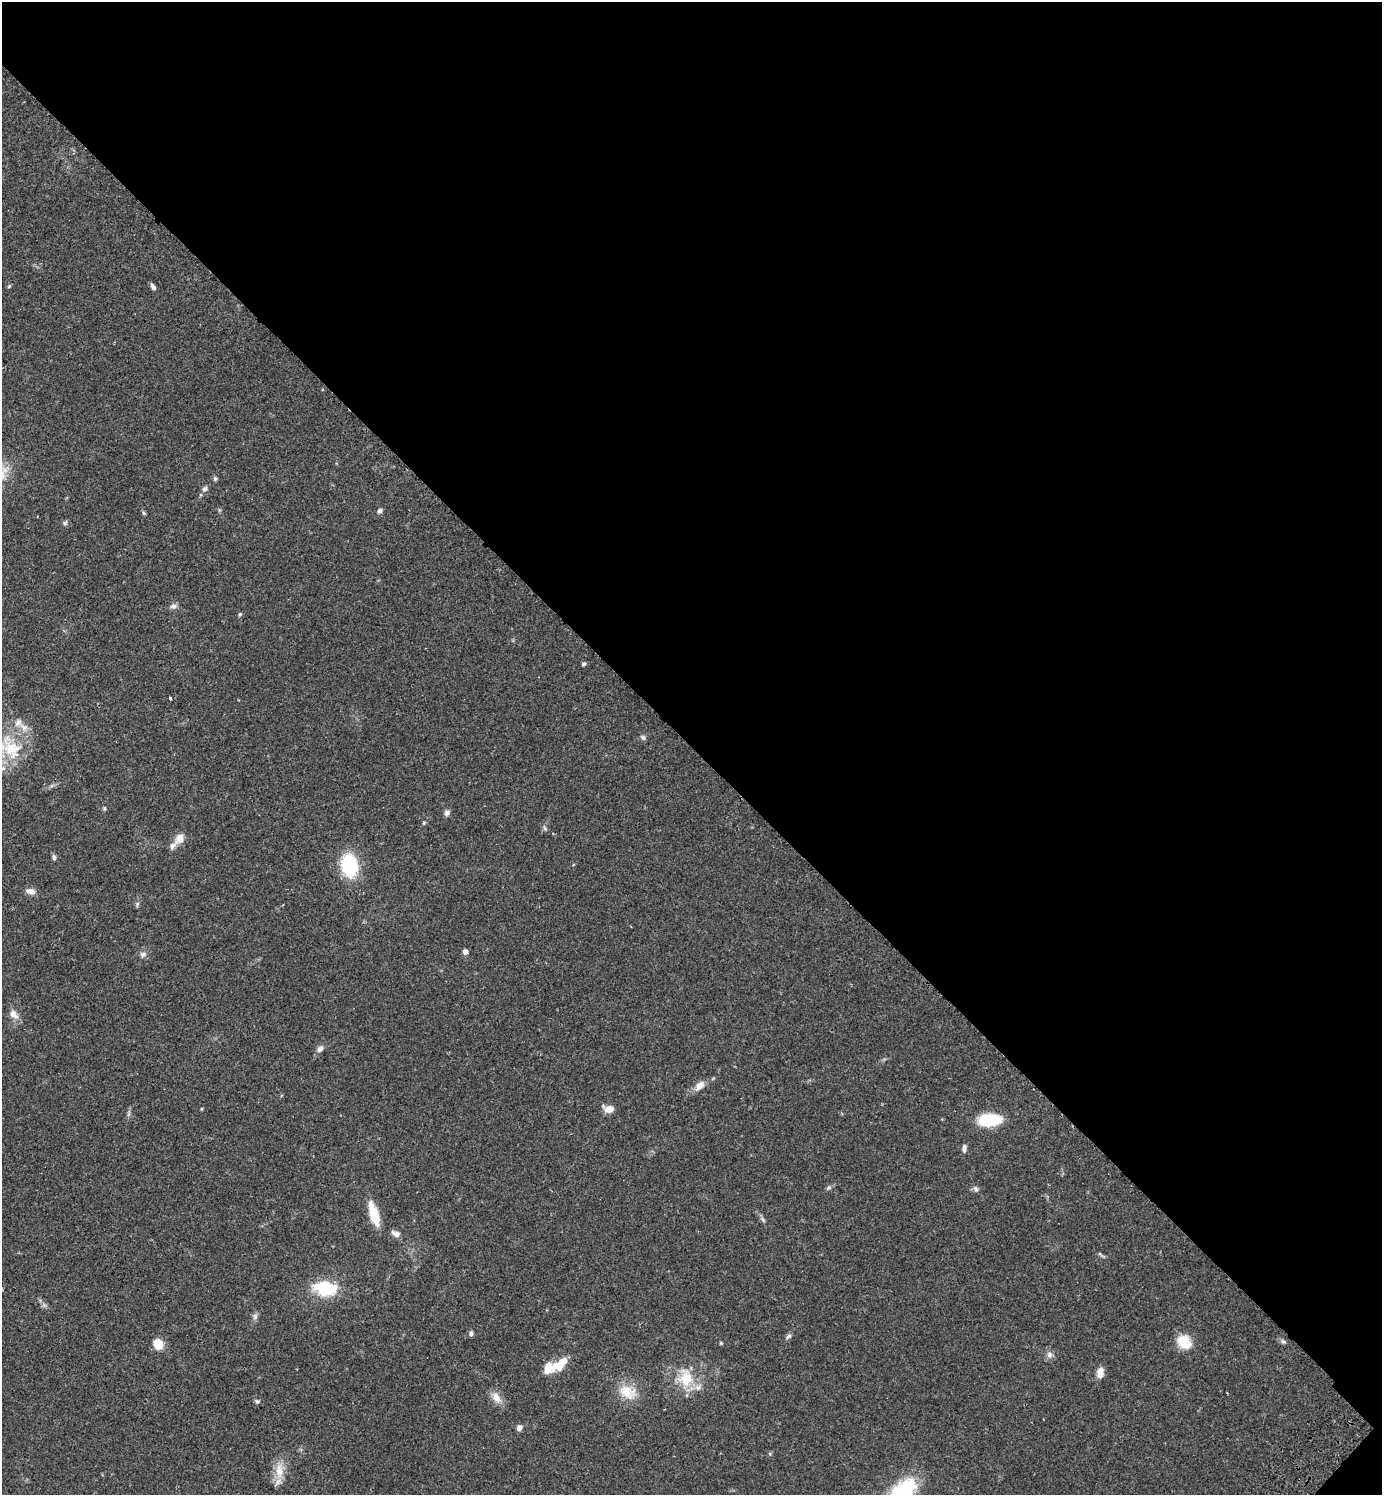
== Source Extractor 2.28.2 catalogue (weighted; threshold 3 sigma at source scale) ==
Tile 8 of 4 x 4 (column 4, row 2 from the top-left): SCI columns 4486-5865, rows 3031-4523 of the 6070 x 6063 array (HDU 1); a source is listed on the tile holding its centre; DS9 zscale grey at full resolution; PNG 1384 x 1497 px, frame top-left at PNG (2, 2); no overlay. Shown black and unused: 50% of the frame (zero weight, under 2 of 3 exposures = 3% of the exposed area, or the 3 px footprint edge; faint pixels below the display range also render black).
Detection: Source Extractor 2.28.2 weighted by HDU 2 'WHT'; one run over the whole footprint, this tile lists its part. Background 0.074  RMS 0.0053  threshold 0.0237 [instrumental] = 3 sigma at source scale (4.5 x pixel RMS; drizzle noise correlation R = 1.50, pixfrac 1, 0.05/0.05 arcsec/px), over >= 5 px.
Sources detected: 62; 5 inside a brighter listed object's ellipse — not listed separately; the other 57 listed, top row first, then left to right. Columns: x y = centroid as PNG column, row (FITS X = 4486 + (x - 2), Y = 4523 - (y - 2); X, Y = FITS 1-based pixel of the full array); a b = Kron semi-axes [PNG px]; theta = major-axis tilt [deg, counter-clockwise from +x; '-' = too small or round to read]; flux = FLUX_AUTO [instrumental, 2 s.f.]
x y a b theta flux
9 286 5 4 - 0.64
153 287 7 5 -55 1.6
215 479 7 5 89 0.95
204 489 8 6 57 1.6
380 511 6 5 - 1.5
144 513 6 5 - 0.72
65 523 8 5 48 1.1
173 606 10 7 5 1.9
240 614 5 5 - 0.74
584 664 6 4 19 0.86
170 698 4 2 - 1
643 737 7 5 -73 1.2
11 749 40 24 -56 28
104 808 6 4 -47 0.67
447 813 7 6 - 1.9
424 823 5 4 - 0.63
545 828 6 5 - 1
179 838 16 11 55 4.8
54 857 8 5 -82 1.2
349 865 19 14 -80 36
31 891 12 7 -8 3.2
137 904 6 6 - 0.96
465 952 5 5 - 2.5
143 954 8 7 - 2
13 1014 12 9 -43 4
320 1049 10 7 44 2.2
699 1086 15 9 46 4.2
609 1109 11 7 -6 5.1
990 1120 21 11 4 23
964 1148 10 5 88 1.8
828 1188 8 5 45 1
976 1189 9 6 -57 1.5
374 1214 25 9 -73 14
763 1220 8 4 -55 1.2
396 1234 12 7 -25 2.7
1101 1255 15 3 -34 1
325 1288 27 16 -7 23
44 1305 8 5 -45 1.3
255 1316 9 6 88 1.6
471 1334 7 5 83 1.2
788 1336 9 5 38 1.2
1184 1342 16 12 -42 13
1283 1342 8 5 -46 1.2
721 1343 5 4 - 0.56
158 1344 12 10 -74 7.1
1049 1355 8 8 - 2.2
563 1362 13 8 29 5.7
548 1369 14 11 90 6.7
1100 1373 13 8 83 4.4
686 1378 25 18 -80 17
627 1392 27 18 -23 12
496 1398 16 10 -55 5.1
257 1401 6 6 - 0.96
519 1428 7 6 - 2.1
770 1454 5 3 - 0.61
279 1471 25 12 88 8.5
902 1492 34 19 46 46
Isophote crosses this tile's border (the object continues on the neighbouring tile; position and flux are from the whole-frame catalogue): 2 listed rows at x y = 11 749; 902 1492